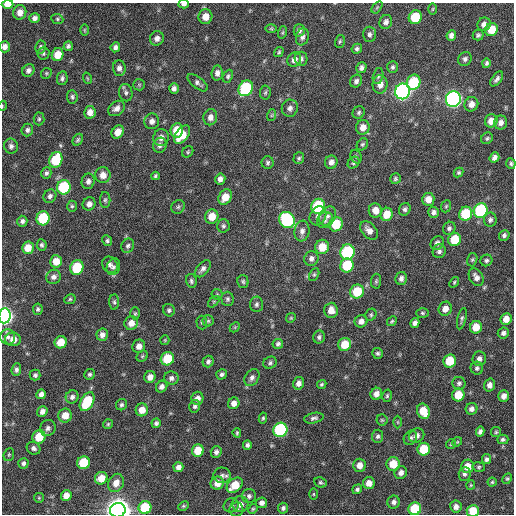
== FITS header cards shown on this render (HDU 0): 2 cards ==
NAXIS1  =                  512 / Axis length
NAXIS2  =                  512 / Axis length

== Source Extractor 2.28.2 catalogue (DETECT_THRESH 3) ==
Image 512 x 512 px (HDU 0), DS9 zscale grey, 1 PNG px = 1 image px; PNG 516 x 516 px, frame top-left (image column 1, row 512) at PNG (2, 3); each listed source drawn as its Kron ellipse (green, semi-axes under 4 px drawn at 4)
Background 419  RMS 12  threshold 35.3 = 3 sigma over >= 5 px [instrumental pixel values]
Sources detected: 286; all 286 listed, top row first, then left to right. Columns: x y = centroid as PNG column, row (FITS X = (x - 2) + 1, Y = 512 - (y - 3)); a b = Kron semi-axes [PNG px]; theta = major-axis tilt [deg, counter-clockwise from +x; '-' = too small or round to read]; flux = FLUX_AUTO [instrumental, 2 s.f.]
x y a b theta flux
8 4 6 4 1 7.1e+03
184 4 5 3 - 2.7e+03
377 7 7 4 55 1.2e+03
433 9 6 4 88 9.0e+02
20 12 7 6 - 6.5e+03
205 17 7 7 - 8.3e+03
415 17 7 6 - 2.7e+04
35 18 5 5 - 3.1e+03
57 19 6 5 - 1.2e+03
386 22 7 6 - 3.2e+03
484 24 7 6 - 4.1e+03
271 29 6 4 -1 1.1e+03
491 29 7 6 - 1.5e+04
84 30 6 4 -90 9.8e+02
299 30 6 5 - 2.7e+03
283 32 6 4 71 1.0e+03
370 34 7 6 - 2.3e+03
451 35 5 4 - 3.4e+03
478 35 5 5 - 1.7e+03
302 37 8 6 73 2.6e+03
157 38 7 6 - 3.9e+03
340 41 6 5 - 1.2e+03
68 46 5 4 - 1.9e+03
5 47 6 5 - 3.7e+03
41 47 6 5 - 1.9e+03
115 47 5 4 - 2.4e+03
357 49 5 4 - 1.6e+03
279 52 5 4 - 1.2e+03
43 53 6 6 - 1.6e+03
58 55 6 5 - 1.1e+04
301 59 7 6 - 1.9e+03
465 59 7 6 - 2.2e+03
294 60 7 6 - 5.0e+03
486 63 5 4 - 1.7e+03
392 67 6 5 - 1.7e+03
119 68 8 6 -86 3.4e+03
361 68 5 5 - 2.6e+03
28 70 7 5 53 3.0e+03
46 73 6 5 - 1.1e+03
217 73 7 5 84 3.3e+03
228 76 7 5 64 1.6e+03
378 76 8 5 75 1.6e+03
62 78 7 5 80 2.1e+03
87 78 6 3 -71 7.8e+02
497 79 8 4 53 2.4e+03
356 81 7 5 52 2.3e+03
414 82 8 6 70 4.0e+04
198 83 12 5 -37 2.6e+03
380 84 9 7 86 6.2e+03
139 85 6 5 - 1.2e+03
174 88 5 5 - 2.8e+03
246 88 8 7 - 6.5e+04
403 91 8 7 - 2.8e+05
265 92 7 5 86 1.4e+03
126 93 9 6 -79 2.2e+03
72 97 7 5 -85 1.7e+03
453 99 8 7 - 2.7e+05
471 104 7 6 - 5.1e+03
2 106 5 3 - 6.4e+02
116 108 9 7 36 4.0e+03
290 108 8 8 - 3.1e+03
90 112 6 6 - 5.5e+03
359 112 6 5 - 1.6e+03
272 115 6 3 71 9.3e+02
210 117 8 7 - 4.2e+03
39 119 6 5 - 1.4e+03
152 121 8 7 - 3.6e+03
491 121 7 6 - 7.2e+03
501 122 7 6 - 4.1e+03
363 127 7 6 - 6.0e+03
27 130 6 5 - 2.2e+03
177 130 7 6 - 1.9e+04
118 132 7 5 55 7.5e+03
182 135 10 6 53 1.4e+04
161 138 8 8 - 4.6e+03
487 138 6 5 - 1.4e+03
78 140 6 4 61 1.4e+03
362 144 6 5 - 1.4e+03
160 145 8 6 62 2.7e+03
11 146 7 6 - 2.5e+03
188 152 6 5 - 1.2e+03
356 157 7 5 -69 1.4e+03
494 157 5 4 - 3.2e+03
299 158 6 5 - 1.3e+03
56 160 8 6 69 3.6e+04
268 162 6 6 - 1.6e+03
331 162 7 6 - 3.8e+03
353 163 6 5 - 1.5e+03
511 163 5 5 - 1.5e+03
46 173 6 5 - 1.7e+03
458 173 5 4 - 1.3e+03
103 175 8 7 - 6.5e+03
155 176 4 3 - 1.3e+03
220 179 5 5 - 3.4e+03
395 179 6 5 - 1.3e+03
88 181 8 6 77 3.0e+03
64 187 7 6 - 5.8e+04
50 196 7 6 - 2.7e+03
225 197 8 6 59 1.0e+04
428 199 6 6 - 6.3e+03
105 200 8 5 89 1.6e+03
89 204 7 6 - 3.7e+03
72 206 5 4 - 1.2e+03
318 206 7 7 - 5.3e+04
446 206 6 4 68 1.1e+03
178 207 7 6 - 1.7e+03
405 209 6 5 - 2.1e+03
375 210 7 6 - 6.8e+03
481 211 7 7 - 8.0e+04
434 212 5 5 - 2.6e+03
387 214 7 6 - 1.3e+04
466 214 7 6 - 3.3e+04
318 216 10 8 60 3.8e+03
328 216 10 7 55 4.0e+03
212 217 7 6 - 1.1e+04
43 218 7 6 - 4.7e+04
287 220 8 7 - 8.0e+04
325 220 9 7 42 3.1e+03
490 220 7 6 - 2.3e+03
22 221 5 5 - 2.2e+03
336 224 7 6 - 2.2e+04
223 226 6 6 - 1.8e+03
449 228 7 6 - 2.0e+03
302 231 10 7 82 3.9e+03
369 231 10 7 -47 5.5e+03
504 235 5 5 - 1.8e+03
455 239 7 6 - 2.2e+04
107 241 5 5 - 1.5e+03
437 243 7 6 - 3.0e+03
42 245 5 5 - 1.7e+03
128 246 7 6 - 2.1e+03
322 247 7 6 - 1.4e+04
28 248 6 6 - 1.0e+04
439 251 7 6 - 2.3e+03
347 252 8 7 - 8.2e+04
311 258 7 7 - 3.2e+03
472 260 7 5 73 1.2e+03
486 260 6 5 - 1.7e+03
56 261 6 6 - 1.0e+04
110 265 8 7 - 3.0e+03
347 265 7 6 - 3.3e+04
113 267 8 6 71 2.4e+03
77 268 7 6 - 3.5e+04
203 269 10 6 50 3.1e+03
314 274 7 4 63 1.4e+03
53 277 7 7 - 3.4e+03
476 277 9 6 -60 4.0e+03
401 278 6 5 - 2.8e+03
191 281 7 5 -77 1.8e+03
243 281 6 5 - 1.4e+03
376 281 7 5 89 1.4e+03
454 282 6 4 53 1.1e+03
357 291 7 6 - 2.5e+04
217 294 5 5 - 1.1e+03
70 299 6 4 27 1.2e+03
227 299 7 6 - 1.9e+03
114 302 7 5 -89 1.6e+03
214 302 7 4 46 1.1e+03
256 304 8 6 87 2.1e+03
38 309 6 4 80 1.5e+03
445 309 7 6 - 5.9e+03
169 310 6 5 - 1.7e+03
331 310 7 7 - 6.8e+03
135 313 6 5 - 1.2e+03
422 313 6 4 -2 1.3e+03
371 315 6 5 - 1.3e+03
5 316 7 6 - 2.8e+05
291 318 5 4 - 9.5e+02
462 319 11 4 77 1.8e+03
506 319 6 5 - 6.8e+03
208 321 5 5 - 1.3e+03
361 321 6 6 - 4.0e+03
392 321 5 4 - 1.1e+03
202 322 7 5 -88 1.3e+03
131 323 7 6 - 6.6e+03
415 323 5 4 - 2.7e+03
235 327 6 4 46 8.9e+02
476 327 6 6 - 1.2e+04
503 333 5 5 - 2.6e+03
102 335 6 5 - 3.7e+03
8 337 8 7 - 3.0e+03
319 337 6 6 - 2.1e+03
13 339 8 7 - 7.0e+03
165 340 5 4 - 8.6e+02
61 342 6 6 - 1.4e+04
278 344 5 5 - 1.8e+03
345 344 6 6 - 1.6e+04
139 346 7 6 - 4.7e+03
378 353 6 5 - 1.6e+03
142 356 6 5 - 1.2e+03
167 359 7 6 - 2.7e+04
479 359 7 6 - 3.4e+03
208 361 6 5 - 1.9e+03
450 361 7 6 - 2.0e+04
270 363 7 5 30 1.8e+03
477 368 6 6 - 1.9e+03
16 370 6 5 - 2.3e+03
89 374 5 5 - 1.6e+03
222 374 5 5 - 2.0e+03
35 375 5 5 - 1.8e+03
150 377 6 5 - 5.6e+03
171 378 7 6 - 2.6e+03
252 378 9 6 57 3.3e+03
299 383 6 5 - 3.8e+03
459 383 6 6 - 2.0e+03
322 384 5 4 - 1.3e+03
489 385 6 5 - 4.2e+03
162 387 6 5 - 3.3e+03
41 394 5 4 - 3.2e+03
376 394 6 5 - 4.6e+03
458 395 6 6 - 1.7e+04
387 396 6 4 76 1.3e+03
504 396 6 5 - 4.4e+03
72 397 7 6 - 2.8e+03
197 398 6 6 - 4.0e+03
87 402 10 6 59 3.5e+04
234 403 6 5 - 4.8e+03
122 405 6 5 - 1.8e+03
195 406 6 5 - 1.9e+03
471 409 6 5 - 3.2e+03
142 410 6 6 - 8.0e+03
42 411 5 5 - 4.0e+03
423 411 8 6 -67 1.6e+04
65 416 7 6 - 9.3e+03
263 418 5 4 - 1.2e+03
314 418 10 5 12 2.3e+03
382 420 5 5 - 1.2e+03
398 422 6 4 -89 9.6e+02
156 423 5 4 - 1.9e+03
108 424 5 5 - 1.1e+03
48 428 8 7 - 2.9e+03
280 430 7 7 - 1.1e+05
480 432 5 4 - 2.3e+03
496 432 5 5 - 1.1e+03
237 433 5 3 - 1.1e+03
378 436 6 5 - 2.1e+03
416 436 8 7 - 3.9e+03
39 437 7 6 - 1.6e+04
410 438 7 6 - 2.2e+03
503 439 5 5 - 1.5e+03
457 442 5 4 - 9.9e+02
451 444 5 5 - 1.1e+03
247 445 5 4 - 1.9e+03
34 448 7 6 - 2.3e+03
424 449 6 6 - 2.3e+04
198 451 6 6 - 1.7e+04
216 452 6 5 - 2.4e+03
9 455 7 5 69 1.2e+03
487 459 5 4 - 2.1e+03
23 463 5 5 - 2.4e+03
83 463 6 6 - 2.7e+04
393 464 7 6 - 1.5e+04
359 465 6 6 - 6.1e+03
468 466 7 6 - 9.4e+03
178 467 5 5 - 3.6e+03
479 467 6 5 - 1.3e+03
401 473 6 6 - 3.8e+03
465 474 7 6 - 2.3e+03
222 475 8 7 - 2.7e+03
101 478 6 6 - 9.6e+03
507 479 6 4 62 1.0e+03
321 482 6 5 - 1.4e+03
492 482 4 4 - 1.0e+03
116 483 9 7 64 6.8e+03
217 483 7 6 - 7.6e+03
369 483 6 6 - 6.7e+03
235 485 9 6 42 1.5e+04
471 485 5 4 - 8.9e+02
357 489 5 4 - 1.7e+03
314 494 5 3 - 8.8e+02
66 496 5 5 - 7.2e+03
249 496 7 7 - 2.5e+03
39 498 5 5 - 1.0e+03
394 502 6 6 - 2.9e+03
262 503 5 5 - 3.2e+03
240 504 8 8 - 4.9e+03
231 505 7 7 - 2.3e+03
183 506 6 4 26 1.0e+03
145 507 6 6 - 2.9e+04
456 507 6 5 - 3.7e+03
283 508 5 5 - 1.9e+03
236 509 7 6 - 2.4e+03
253 509 5 4 - 1.1e+03
415 509 6 6 - 3.1e+04
118 510 8 7 - 1.1e+06
473 511 6 6 - 1.6e+04
At the frame edge (FLAGS 8, measured only in part): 7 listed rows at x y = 8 4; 184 4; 5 47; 2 106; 5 316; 118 510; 473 511